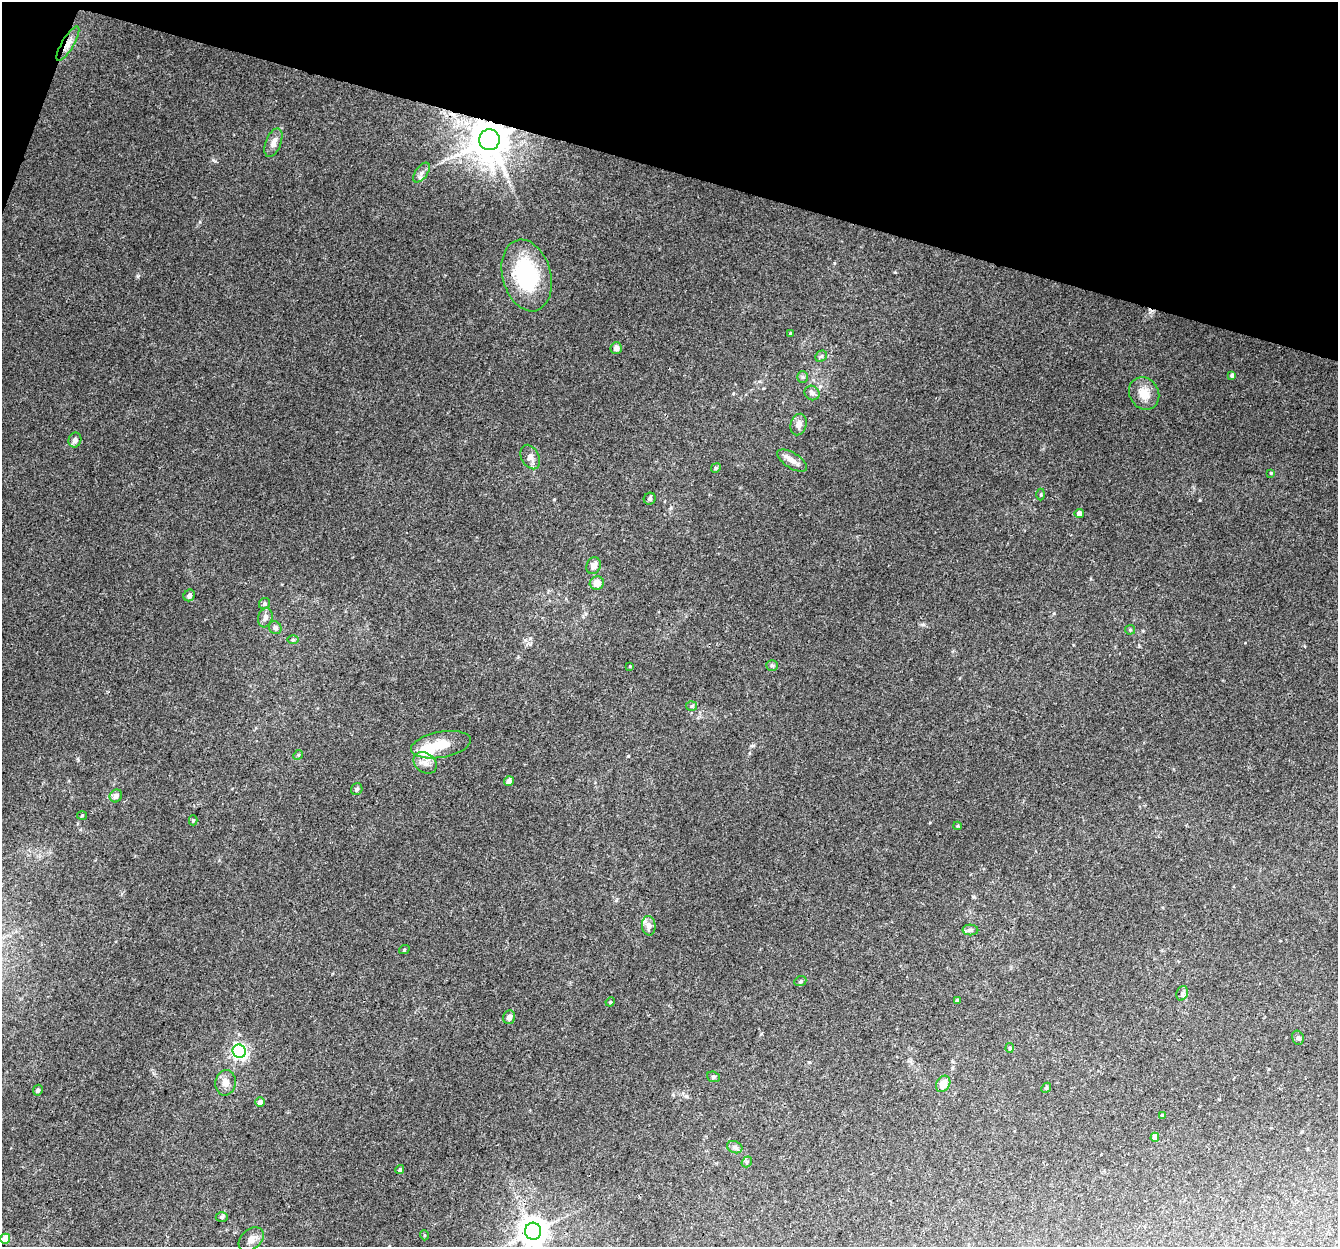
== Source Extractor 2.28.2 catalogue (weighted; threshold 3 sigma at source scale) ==
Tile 2 of 4 x 4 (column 2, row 1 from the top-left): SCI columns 1357-2692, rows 4007-5251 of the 5396 x 5587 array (HDU 1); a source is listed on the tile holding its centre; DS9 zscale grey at full resolution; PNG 1340 x 1249 px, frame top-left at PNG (2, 2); each listed source drawn as its Kron ellipse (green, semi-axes under 4 px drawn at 4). Shown black and unused: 14% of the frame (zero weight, under 3 of 4 exposures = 5% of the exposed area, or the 3 px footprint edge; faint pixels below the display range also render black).
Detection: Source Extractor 2.28.2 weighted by HDU 2 'WHT'; one run over the whole footprint, this tile lists its part. Background 0.0321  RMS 0.004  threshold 0.0179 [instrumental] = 3 sigma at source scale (4.5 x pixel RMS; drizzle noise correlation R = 1.50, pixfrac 1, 0.0396/0.0396 arcsec/px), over >= 5 px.
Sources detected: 72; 1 inside a brighter object's white glare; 1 cosmic-ray / hot-pixel residue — neither listed nor drawn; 2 inside a brighter listed object's ellipse — not listed separately; the other 68 listed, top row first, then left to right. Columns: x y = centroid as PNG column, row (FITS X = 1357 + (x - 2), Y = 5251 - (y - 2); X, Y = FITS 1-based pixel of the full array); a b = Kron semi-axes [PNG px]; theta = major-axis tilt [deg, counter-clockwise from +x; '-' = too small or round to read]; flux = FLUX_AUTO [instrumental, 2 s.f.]
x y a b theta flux
68 44 19 6 59 2.9
489 140 10 10 - 1300
273 143 15 7 68 3
422 173 11 6 55 1.4
527 275 36 24 -75 34
790 333 3 3 - 0.34
616 348 6 5 - 2.1
821 356 6 5 - 0.74
1232 375 4 4 - 1
803 377 6 5 - 0.73
812 393 8 7 - 1.6
1144 393 17 14 -57 5.4
799 424 11 8 75 2.4
75 440 7 6 - 1.6
530 457 13 9 -63 2.5
792 461 17 7 -32 2.8
716 468 5 4 - 0.56
1271 473 4 4 - 0.34
1041 494 6 3 -90 0.4
650 499 6 5 - 0.95
1079 513 4 4 - 2.1
594 566 8 7 - 2.6
597 583 7 6 - 3.4
189 595 6 5 - 1.3
264 604 6 5 - 0.8
265 618 10 7 74 1.9
275 628 7 6 - 1.3
1130 630 5 4 - 0.49
293 640 6 4 0 0.56
772 665 6 5 - 0.73
630 666 3 2 - 0.29
691 706 5 5 - 0.6
441 745 30 13 10 9.7
298 755 5 4 - 0.48
425 763 12 9 -36 2.8
509 781 5 4 - 1.8
357 789 6 5 - 0.89
116 796 7 6 - 1.7
82 815 5 3 - 0.37
193 820 5 4 - 0.53
957 826 4 4 - 0.44
649 926 10 7 -86 2.4
970 930 8 5 0 0.99
404 950 5 3 - 0.34
800 981 6 5 - 0.59
1182 993 7 5 69 0.92
957 1000 4 3 - 1.1
610 1002 5 4 - 0.36
509 1017 7 6 - 1.7
1298 1038 7 5 -75 0.84
1010 1048 5 4 - 0.66
239 1051 7 6 - 100
713 1077 6 5 - 0.64
226 1083 13 10 80 3
943 1084 9 6 57 3.9
1046 1088 5 4 - 0.5
38 1090 5 4 - 0.77
260 1102 5 5 - 2.4
1162 1115 4 4 - 0.63
1155 1137 4 4 - 2.9
735 1147 8 6 -20 1.1
747 1162 5 5 - 0.65
400 1169 5 4 - 0.61
222 1217 6 5 - 0.67
533 1231 8 8 - 550
424 1235 5 3 - 0.36
5 1239 5 4 - 7.3
251 1239 14 10 42 2.9
Overlapping masked pixels (flux is a lower limit): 2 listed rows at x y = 68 44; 489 140
Isophote crosses this tile's border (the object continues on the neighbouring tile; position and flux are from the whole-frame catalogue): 1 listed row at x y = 533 1231
Unlisted compact peaks at least as high as the median listed source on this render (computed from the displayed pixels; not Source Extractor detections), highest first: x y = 138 276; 213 160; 1200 500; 628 756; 895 272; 200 222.